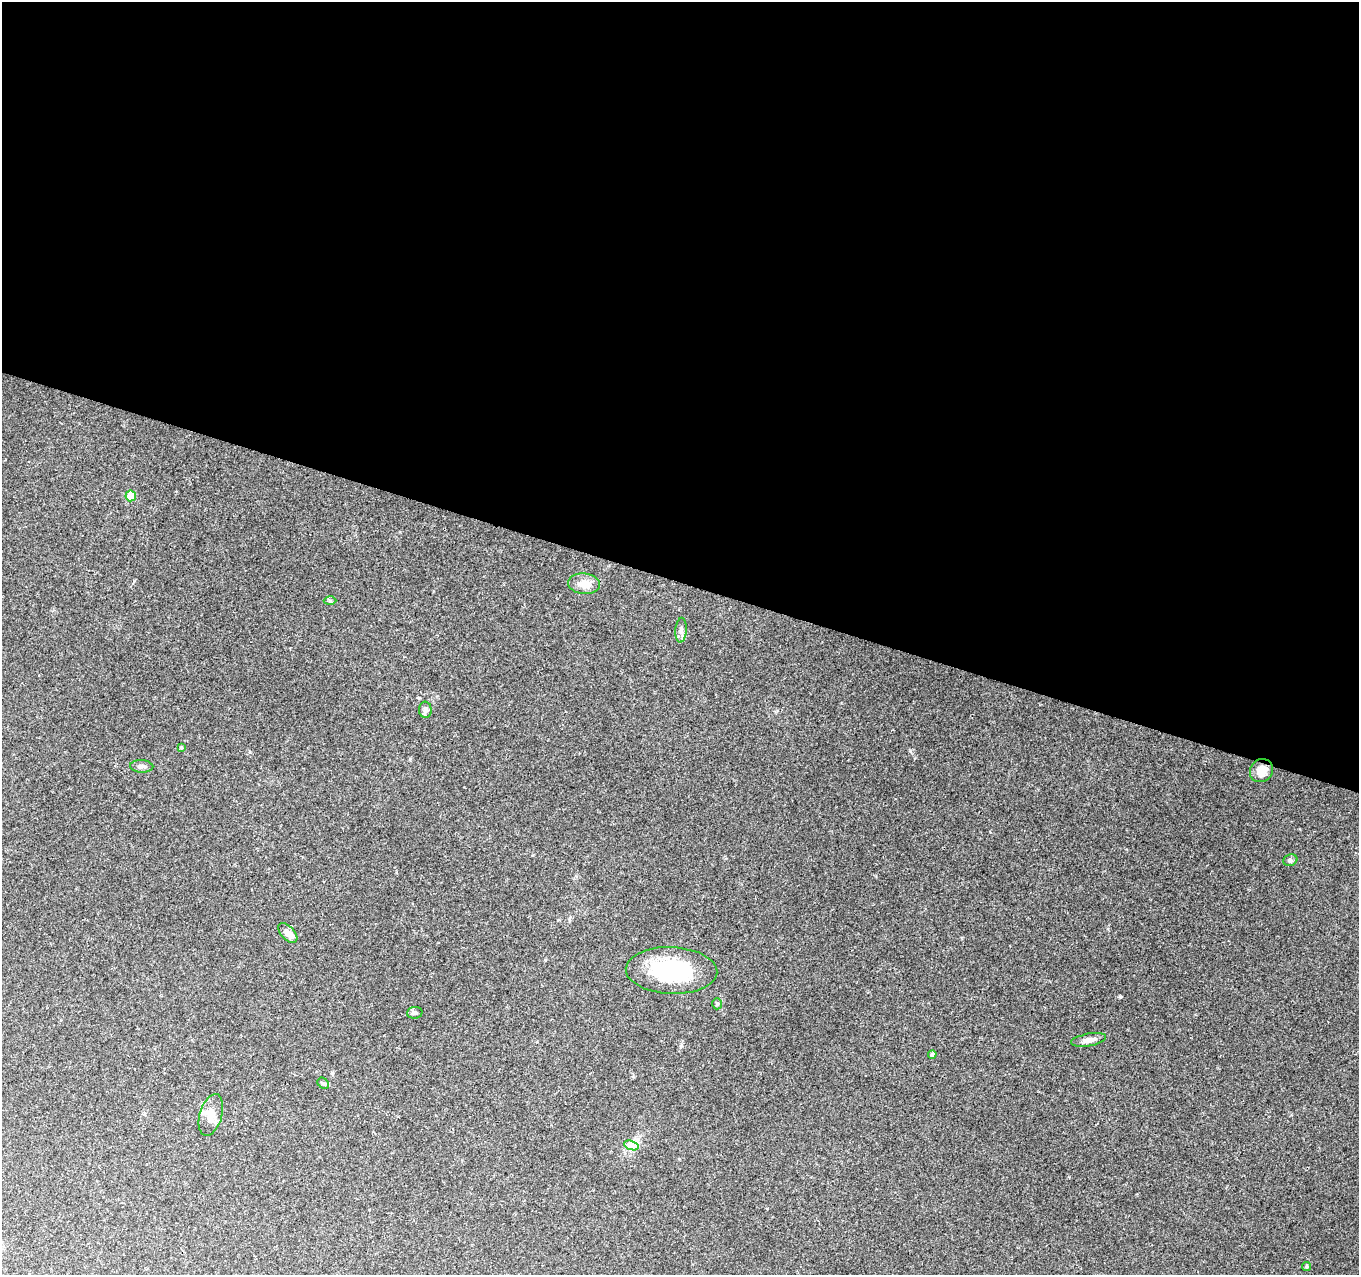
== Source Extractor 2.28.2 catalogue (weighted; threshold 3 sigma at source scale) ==
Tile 3 of 4 x 4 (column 3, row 1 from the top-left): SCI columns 2715-4071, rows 4037-5309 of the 5439 x 5590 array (HDU 1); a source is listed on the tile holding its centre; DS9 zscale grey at full resolution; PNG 1361 x 1277 px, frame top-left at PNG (2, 2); each listed source drawn as its Kron ellipse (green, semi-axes under 4 px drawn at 4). Shown black and unused: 46% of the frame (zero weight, under 2 of 3 exposures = <1% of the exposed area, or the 3 px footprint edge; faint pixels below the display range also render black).
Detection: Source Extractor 2.28.2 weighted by HDU 2 'WHT'; one run over the whole footprint, this tile lists its part. Background 0.153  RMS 0.0078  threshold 0.0352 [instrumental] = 3 sigma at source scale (4.5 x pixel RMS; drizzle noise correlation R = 1.50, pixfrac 1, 0.0396/0.0396 arcsec/px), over >= 5 px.
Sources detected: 21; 1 cosmic-ray / hot-pixel residue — neither listed nor drawn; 1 inside a brighter listed object's ellipse — not listed separately; the other 19 listed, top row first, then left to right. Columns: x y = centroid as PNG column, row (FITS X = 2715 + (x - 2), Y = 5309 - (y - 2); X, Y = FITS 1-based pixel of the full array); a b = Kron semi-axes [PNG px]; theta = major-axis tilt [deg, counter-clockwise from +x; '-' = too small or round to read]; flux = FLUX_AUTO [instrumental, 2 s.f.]
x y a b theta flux
131 496 5 5 - 18
584 584 16 10 -5 8.7
330 600 6 4 -2 1.1
681 630 12 5 86 3
425 710 8 6 -88 2.6
181 747 4 3 - 0.7
142 766 11 6 -3 2.8
1261 771 12 11 - 10
1290 860 7 5 21 1.7
288 933 12 6 -48 5.3
671 970 46 23 -2 64
717 1004 6 5 - 1.3
415 1013 8 6 5 1.9
1089 1040 18 6 10 4.8
932 1054 4 4 - 1.7
323 1083 6 5 - 1.4
211 1115 21 11 73 8.3
631 1145 7 4 -19 2.4
1307 1266 4 4 - 1.2
Unlisted compact peaks at least as high as the median listed source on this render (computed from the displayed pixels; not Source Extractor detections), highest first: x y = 1120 997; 910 751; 681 1046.